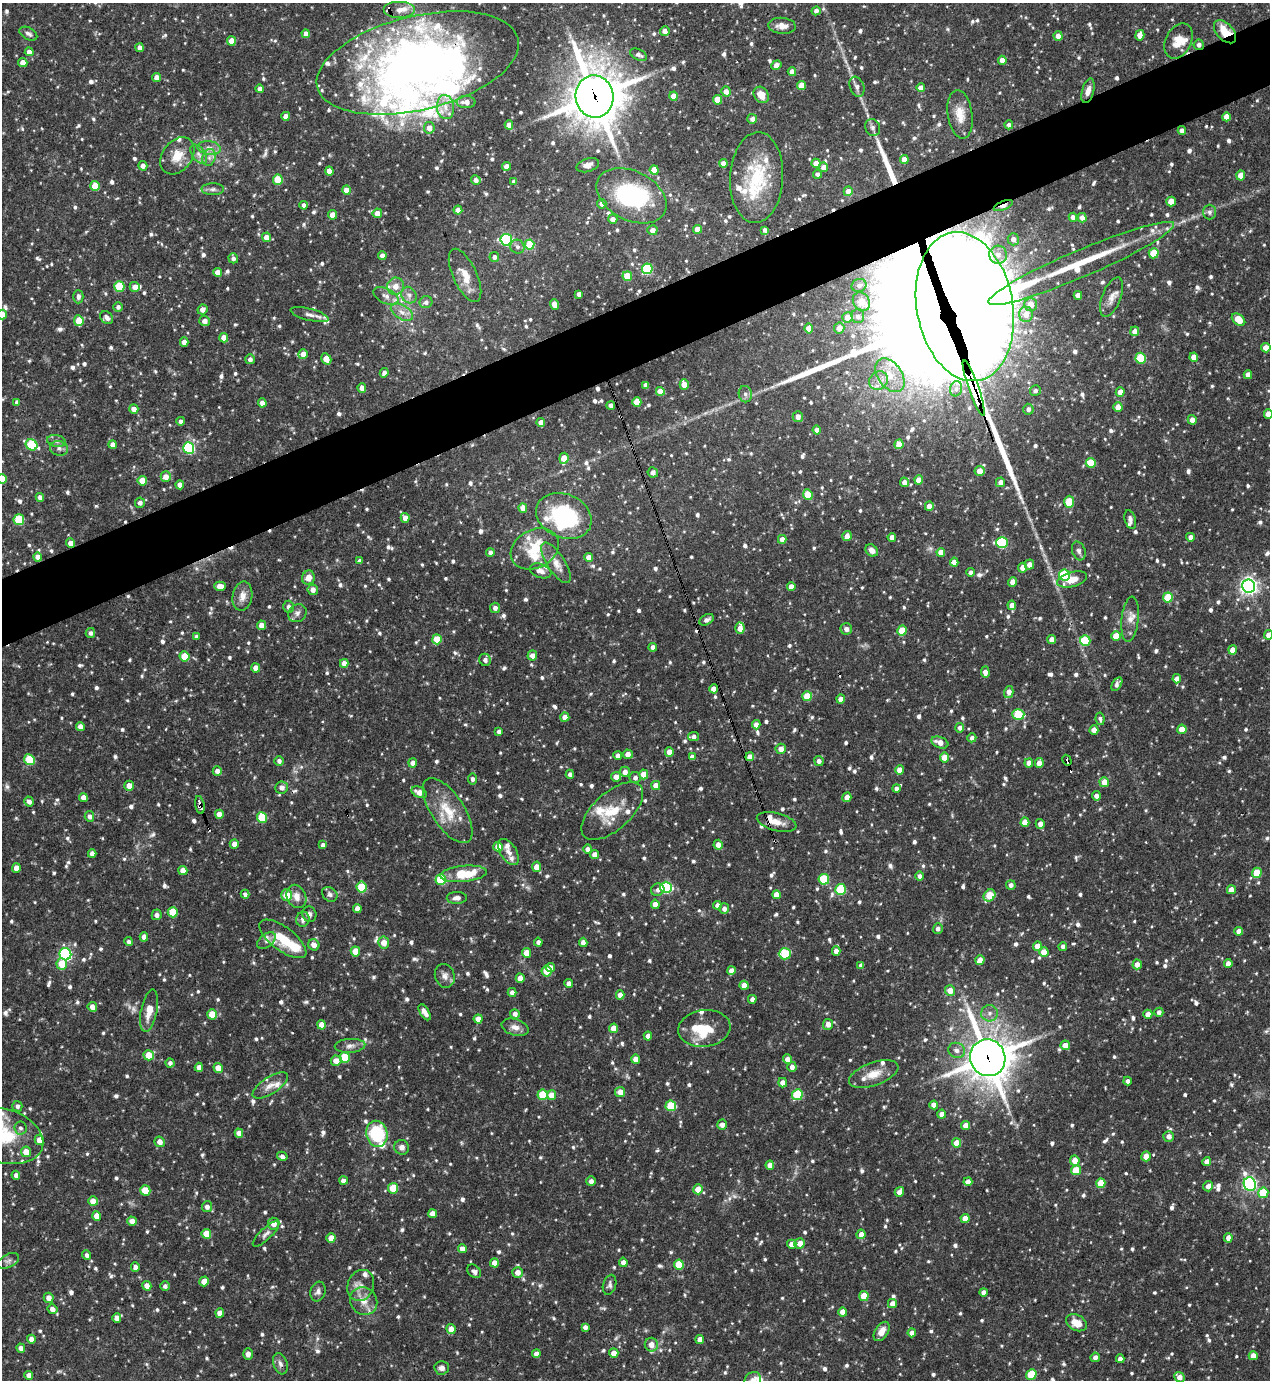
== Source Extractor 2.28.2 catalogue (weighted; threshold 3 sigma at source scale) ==
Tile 10 of 4 x 4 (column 2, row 3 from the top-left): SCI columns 1418-2685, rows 1380-2757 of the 5498 x 5513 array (HDU 1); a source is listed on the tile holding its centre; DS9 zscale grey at full resolution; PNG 1272 x 1382 px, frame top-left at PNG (2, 3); each listed source drawn as its Kron ellipse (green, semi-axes under 4 px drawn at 4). Shown black and unused: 5% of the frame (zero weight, under 3 of 4 exposures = <1% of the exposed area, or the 3 px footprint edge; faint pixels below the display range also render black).
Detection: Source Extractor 2.28.2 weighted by HDU 2 'WHT'; one run over the whole footprint, this tile lists its part. Background 0.0691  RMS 0.0035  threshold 0.0159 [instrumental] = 3 sigma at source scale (4.5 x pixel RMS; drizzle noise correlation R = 1.50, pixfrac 1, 0.05/0.05 arcsec/px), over >= 5 px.
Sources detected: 1161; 4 too faint to see at this stretch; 3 inside a brighter object's white glare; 8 cosmic-ray / hot-pixel residue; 1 long thin detection or spike segment (spike, bleed or trail) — neither listed nor drawn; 55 inside a brighter listed object's ellipse — not listed separately; of the other 1090, all 500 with FLUX_AUTO >= 1.12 (the completeness limit of this list) listed and drawn (590 fainter detections not listed), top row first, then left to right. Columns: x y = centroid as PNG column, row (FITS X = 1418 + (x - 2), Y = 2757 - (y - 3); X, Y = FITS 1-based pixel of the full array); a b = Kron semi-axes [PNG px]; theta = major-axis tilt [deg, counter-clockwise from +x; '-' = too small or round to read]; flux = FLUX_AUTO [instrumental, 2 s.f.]
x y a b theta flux
399 10 16 8 0 3.3
816 11 4 4 - 1.4
782 26 13 8 -4 3.1
665 31 5 4 - 2.6
1225 32 14 8 -47 7.8
28 34 10 6 -28 1.3
306 34 4 4 - 2.2
1140 35 5 4 - 3.5
1058 36 5 4 - 2.4
231 41 5 4 - 3.5
1178 41 19 13 64 5.3
1199 45 5 5 - 1.5
140 48 4 4 - 1.8
29 52 4 4 - 2
639 55 9 5 -26 1.4
1002 60 4 4 - 3.2
23 62 4 4 - 2.9
418 63 103 47 14 240
776 65 5 4 - 2.7
792 72 4 4 - 3.1
156 77 4 4 - 2.2
802 85 5 4 - 5.9
857 87 10 7 -70 1.5
921 88 4 4 - 2.8
260 89 4 4 - 1.7
726 91 5 4 - 2.7
1088 91 12 6 74 2.3
761 95 9 7 -53 4.2
594 96 21 19 -78 1400
673 96 4 4 - 5.1
717 100 5 4 - 6.6
466 102 9 6 0 2.8
445 107 12 8 -84 3.4
960 114 24 12 -82 5.5
286 116 4 4 - 2.7
1226 117 4 4 - 3.7
752 119 5 5 - 1.7
509 125 4 4 - 2.8
1009 125 4 4 - 1.4
429 128 6 5 - 3
873 128 9 7 -68 1.3
1182 130 4 4 - 1.5
209 148 12 7 -8 2.1
199 154 11 6 -53 1.6
177 156 20 14 53 6.3
209 157 8 6 70 1.7
904 160 4 4 - 2.9
723 163 4 4 - 2.6
816 163 4 4 - 2.8
588 165 11 6 17 2.1
143 166 5 4 - 1.9
506 166 4 4 - 2.6
824 167 5 4 - 3.2
654 170 5 4 - 5.6
329 171 4 4 - 2.9
817 174 4 4 - 1.4
1241 175 5 4 - 5.3
757 178 45 26 87 22
278 180 5 5 - 12
476 180 5 4 - 1.8
514 181 4 3 - 1.2
95 186 5 4 - 7.6
213 189 11 6 0 1.3
347 190 5 4 - 3.8
848 191 5 4 - 2.9
631 196 37 24 -27 39
1171 201 5 4 - 5.1
602 204 5 5 - 1.6
304 205 4 4 - 1.6
1003 206 10 4 22 2.4
458 210 4 4 - 2.8
1209 212 7 6 - 1.1
377 213 5 4 - 2.6
333 215 4 4 - 4.2
1073 217 4 4 - 1.7
1082 218 5 4 - 2.3
613 219 5 4 - 2.7
698 229 4 4 - 4.4
652 230 5 5 - 2.6
765 230 4 4 - 1.3
266 237 4 4 - 2.9
1013 239 6 5 - 1.9
506 240 6 5 - 40
530 244 5 5 - 11
517 247 7 6 - 1.3
1154 253 5 5 - 9.6
382 255 4 4 - 2.1
998 255 9 9 - 2.8
494 257 5 5 - 1.4
233 258 5 5 - 1.3
1081 263 101 13 23 27
647 269 5 5 - 22
218 272 4 4 - 2.9
465 275 29 12 -65 5.8
627 276 5 4 - 9.3
859 285 7 6 - 1.3
119 286 5 5 - 16
396 286 9 8 - 3.3
135 287 5 5 - 2.4
579 294 4 4 - 1.7
409 295 8 7 - 1.7
1078 295 4 4 - 2
386 296 13 7 -26 2.4
78 297 6 5 - 1.3
1112 297 21 9 68 3
426 302 6 6 - 1.3
861 302 10 8 -52 4.2
554 304 5 4 - 3.7
1031 304 6 6 - 3.7
118 307 5 5 - 1.2
965 307 75 48 -80 3600
202 309 5 4 - 2.1
402 312 12 7 -31 2.6
1026 314 8 7 - 3.8
2 315 5 4 - 3.1
310 315 19 6 -14 2.4
858 316 7 6 - 1.3
847 317 5 5 - 3.4
107 318 7 5 -45 1.5
1238 320 7 5 -40 5.8
79 321 5 4 - 7.1
205 321 5 5 - 2.1
809 328 5 4 - 3.5
839 328 5 5 - 2.6
1135 331 5 4 - 2.6
224 338 5 4 - 3.3
184 342 4 4 - 2.8
1266 348 5 4 - 2.8
303 354 5 4 - 3.1
1194 357 4 4 - 2.6
1141 358 5 5 - 15
250 359 5 5 - 1.4
326 359 6 4 -59 5
384 373 5 4 - 1.4
890 375 19 12 -54 7.5
1248 375 4 4 - 2.6
879 381 10 9 - 2.8
684 384 5 4 - 4.6
646 385 4 4 - 2
362 388 5 4 - 2.6
974 388 29 5 -70 1200
956 389 7 6 - 1.4
660 391 4 4 - 4.3
1035 391 5 5 - 1.1
1120 392 4 4 - 3.3
745 394 8 6 -79 1.4
17 402 4 4 - 1.1
637 402 5 4 - 6.9
262 403 4 4 - 2.8
611 405 4 4 - 1.7
1118 407 5 4 - 3.8
134 409 4 4 - 2.4
1028 409 5 5 - 1.5
1268 414 5 4 - 2.9
798 417 5 5 - 1.9
1192 420 5 4 - 2.3
181 421 4 4 - 1.4
541 423 4 4 - 2.7
817 430 4 4 - 2.3
56 441 9 6 -11 1.2
899 444 5 4 - 6.1
32 445 6 5 - 19
113 445 4 4 - 2.7
59 448 9 7 -10 1.3
189 448 6 5 - 44
564 458 5 4 - 6.3
1091 463 5 5 - 8.8
980 471 5 5 - 3.9
653 472 5 5 - 1.5
166 477 5 5 - 3.3
2 479 5 4 - 5.1
919 480 4 4 - 3.3
142 481 5 4 - 6.5
904 482 5 4 - 2.1
1000 482 5 4 - 2.2
180 485 4 4 - 2.5
808 495 5 5 - 7.9
40 497 4 4 - 1.9
1069 502 6 5 - 10
140 503 5 5 - 1.5
929 506 4 4 - 2.8
523 508 5 4 - 3
564 516 29 22 -23 32
405 518 5 4 - 2.6
19 520 5 5 - 16
1130 520 10 5 -73 1.1
847 536 5 4 - 2.7
892 537 4 4 - 2.2
1190 537 4 4 - 1.5
782 539 4 4 - 2.4
1002 542 6 5 - 27
71 543 5 4 - 2.6
535 549 25 19 28 11
872 550 7 5 -37 2
1079 551 9 6 -70 1.2
490 552 4 4 - 1.2
941 552 4 4 - 3.3
38 557 4 4 - 3
589 557 4 4 - 3.1
360 561 4 4 - 1.2
954 562 4 4 - 2.9
556 563 23 9 -57 3.6
1029 565 5 5 - 2.4
1022 568 5 4 - 2.8
540 571 11 7 -20 2
970 572 4 4 - 1.3
1065 575 5 5 - 19
308 578 7 6 - 3.2
1072 579 15 7 15 5
1013 582 5 4 - 3.3
220 586 6 4 2 3
1248 586 6 6 - 150
791 587 4 4 - 2.7
313 590 5 5 - 2.3
242 596 15 9 79 3.1
1168 597 5 5 - 14
1012 605 4 4 - 2.5
288 607 6 5 - 1.5
495 608 5 5 - 1.5
297 613 10 8 39 1.6
1130 619 22 8 84 3.3
707 620 8 5 27 1.4
261 625 4 4 - 2.8
740 628 6 4 87 2.8
846 629 6 5 - 2
902 631 5 4 - 8.4
90 633 5 4 - 1.2
1268 635 5 4 - 2.3
1116 636 5 4 - 5.4
196 637 4 3 - 1.2
437 639 5 5 - 8.3
1052 639 4 4 - 2.2
1085 641 5 5 - 14
653 647 4 4 - 2.1
1233 650 4 4 - 3.7
532 655 5 4 - 1.9
185 656 5 5 - 8
485 660 6 5 - 1.3
344 663 4 4 - 2.6
256 668 5 4 - 2.8
985 672 5 4 - 2.7
1177 679 4 4 - 2.5
1117 684 7 4 58 1.4
714 689 4 4 - 3.1
1009 692 6 4 76 2.7
807 696 5 5 - 11
841 699 4 4 - 2.8
1018 714 6 5 - 12
565 717 4 4 - 2.7
1100 719 6 4 -81 1.1
756 725 4 4 - 2.7
80 727 4 4 - 2.4
960 728 5 4 - 1.5
1182 729 5 4 - 5
1094 730 4 4 - 3.2
499 732 4 4 - 1.5
693 736 5 4 - 1.4
972 738 5 4 - 1.2
940 742 9 5 -21 3.3
781 749 5 5 - 2.8
669 752 4 4 - 3.9
628 754 5 4 - 2.7
618 756 4 4 - 2
692 757 4 4 - 1.9
750 757 4 4 - 3.1
944 757 5 4 - 3.5
29 760 6 5 - 12
1067 760 5 3 - 8.2
279 761 5 4 - 1.2
819 761 5 4 - 1.5
413 763 5 4 - 2.4
1029 763 5 4 - 2.2
1039 763 5 4 - 3.2
900 770 5 4 - 4.2
217 771 5 4 - 2.1
625 772 5 5 - 2.4
570 774 4 4 - 1.3
644 774 5 4 - 5.8
616 777 5 5 - 2.7
635 778 5 5 - 1.4
473 779 5 4 - 1.1
1104 782 5 5 - 4.3
656 785 4 4 - 3.7
129 786 5 5 - 3.5
281 787 6 6 - 1.7
896 789 4 4 - 1.5
419 792 8 5 -24 3.1
1096 796 5 4 - 1.7
83 797 4 4 - 2.1
847 797 5 4 - 2.9
29 801 5 4 - 1.5
200 805 9 4 -80 2
448 811 37 16 -57 11
612 811 38 18 42 12
219 814 4 4 - 3
89 816 5 5 - 1.4
262 817 5 5 - 13
777 822 20 8 -14 3.9
1025 822 4 4 - 5.1
1040 824 5 4 - 2.2
234 844 5 4 - 2.5
323 845 4 4 - 1.4
718 845 5 4 - 2.4
498 847 5 4 - 5.1
588 849 4 4 - 1.9
509 852 14 8 -58 2.4
92 854 4 4 - 2
595 855 4 4 - 2.8
536 867 5 4 - 3
16 868 5 4 - 3.6
183 870 4 4 - 3.3
1257 873 5 4 - 8.8
463 874 23 8 5 13
919 876 4 4 - 1.4
824 879 5 5 - 17
441 880 5 5 - 17
1011 885 5 5 - 1.4
362 887 5 5 - 13
666 887 6 5 - 35
840 889 5 5 - 19
658 890 7 6 - 1.4
1231 890 4 4 - 2.5
245 894 4 4 - 1.2
330 894 8 6 -41 1.3
287 895 6 5 - 6.1
776 895 4 4 - 3.2
989 895 6 5 - 11
296 896 12 9 -66 3.4
457 898 10 6 1 1.5
655 904 5 4 - 2.6
717 905 4 4 - 1.6
357 908 4 4 - 2.3
724 909 5 5 - 1.7
173 912 5 5 - 11
309 914 8 7 - 1.3
157 915 5 5 - 1.5
303 919 7 6 - 1.7
938 929 5 5 - 1.3
1239 931 4 4 - 2.6
144 937 4 4 - 2.4
283 939 28 11 -37 11
266 941 10 6 38 1.5
129 942 4 4 - 1.1
538 942 4 4 - 1.4
583 942 4 4 - 1.9
384 943 6 5 - 3.9
314 945 6 5 - 2.7
1037 946 4 4 - 4.2
1063 946 4 4 - 1.3
355 951 5 4 - 5.4
836 951 4 4 - 2.8
1044 952 5 4 - 4.3
526 953 5 4 - 4.2
65 954 6 6 - 57
785 954 6 5 - 16
980 960 5 4 - 3
62 964 6 5 - 6.3
1137 964 5 4 - 2.6
1228 964 4 4 - 2.7
861 965 4 4 - 1.4
550 967 4 3 - 2.4
547 971 5 5 - 9
731 971 4 4 - 2.4
445 976 12 10 -74 2.2
520 978 4 4 - 3.2
569 984 4 4 - 1.8
744 985 4 4 - 3.3
950 991 5 5 - 3.9
512 992 4 4 - 1.9
620 995 4 4 - 2.7
752 999 4 4 - 1.6
92 1007 5 4 - 2.3
149 1011 21 8 79 4.9
425 1012 9 4 -59 1.8
1159 1012 4 4 - 1.4
990 1013 8 8 - 1.8
212 1014 5 4 - 5.7
515 1014 5 4 - 1.7
1148 1014 4 4 - 2.7
478 1019 4 4 - 3.4
828 1024 5 5 - 2.6
322 1025 5 4 - 3.8
515 1027 14 8 -16 2.5
614 1028 4 4 - 4.2
704 1028 26 18 7 11
648 1036 4 4 - 2.3
1065 1045 4 4 - 3.6
350 1046 15 7 3 2
957 1050 8 7 - 1.9
149 1055 5 5 - 7
345 1058 5 5 - 13
988 1058 18 17 - 930
636 1059 4 4 - 2.7
787 1059 4 4 - 2.4
336 1061 5 5 - 3.2
170 1063 4 4 - 1.3
199 1067 4 4 - 2.1
792 1067 5 4 - 1.8
218 1068 5 4 - 4.3
874 1074 26 11 20 6
1128 1081 4 3 - 1.2
783 1083 5 4 - 2.3
270 1085 20 8 33 3.3
620 1092 5 5 - 3.6
543 1095 5 5 - 12
552 1095 5 4 - 4.3
797 1095 5 5 - 18
934 1105 4 4 - 2.6
17 1106 5 5 - 1.1
671 1106 5 5 - 13
942 1114 4 4 - 2.3
722 1125 5 5 - 2
966 1125 4 4 - 3
20 1128 6 6 - 1.1
239 1133 4 4 - 2.8
377 1134 13 10 -78 23
3 1136 41 27 -18 25
1169 1136 5 5 - 2.1
39 1140 5 4 - 2.7
160 1142 5 5 - 2.5
956 1143 4 4 - 5.1
402 1147 7 7 - 1.6
26 1152 5 5 - 4.8
282 1156 5 4 - 1.4
1146 1156 5 4 - 4.8
1075 1161 5 5 - 3.7
1207 1162 4 4 - 2.3
770 1165 4 4 - 2.5
1076 1170 5 5 - 8.3
16 1175 4 4 - 1.6
343 1181 4 4 - 2.1
591 1181 5 4 - 1.7
968 1182 4 4 - 2.5
1101 1183 5 4 - 8.3
1250 1184 7 6 - 85
1208 1186 5 4 - 2.1
393 1188 5 5 - 11
698 1189 5 5 - 4.6
145 1190 5 5 - 8.7
899 1192 5 4 - 2.3
1263 1193 5 5 - 11
93 1201 5 4 - 3.6
207 1207 5 5 - 1.7
432 1214 4 4 - 2.9
97 1216 5 4 - 3.3
965 1218 4 4 - 3.9
132 1221 5 4 - 2.9
274 1224 6 6 - 2.9
206 1234 5 4 - 7.9
266 1234 17 6 44 1.5
861 1234 5 4 - 2.6
331 1238 4 4 - 4.4
1228 1238 5 4 - 2.2
800 1243 5 5 - 3
792 1244 4 4 - 2.5
462 1249 4 4 - 2.4
86 1255 5 4 - 1.1
8 1261 12 6 25 1.4
623 1262 4 4 - 1.8
494 1263 4 4 - 3.2
679 1265 5 5 - 11
135 1267 5 4 - 1.9
474 1271 8 6 -41 1.2
518 1272 5 5 - 2.6
204 1281 5 4 - 3.1
361 1285 16 13 66 3.7
610 1285 10 6 75 1.1
147 1286 5 4 - 2.6
165 1286 4 4 - 1.1
318 1291 10 7 72 1.4
984 1292 4 4 - 1.9
864 1296 5 4 - 8.4
49 1298 5 5 - 2.7
364 1301 14 13 - 4.2
892 1304 4 4 - 2.6
52 1309 5 4 - 2.2
843 1312 4 4 - 3.1
220 1313 4 4 - 3
117 1318 5 4 - 2.5
1077 1323 11 8 -27 5
585 1327 4 4 - 1.6
451 1329 5 4 - 3.2
882 1331 11 6 57 3.2
912 1333 4 4 - 2.6
31 1339 4 4 - 2.2
700 1339 4 4 - 2.5
651 1345 7 6 - 3.4
21 1348 4 4 - 1.7
614 1353 5 4 - 2.8
248 1354 6 5 - 1.8
536 1354 4 4 - 2.3
1253 1356 4 4 - 2.8
1095 1357 5 4 - 1.6
1120 1359 4 4 - 1.8
280 1364 11 7 -71 1.5
442 1368 7 7 - 1.7
1031 1374 6 5 - 13
29 1375 4 4 - 2
1180 1377 6 4 -40 2.9
753 1380 9 7 42 1.7
Overlapping masked pixels (flux is a lower limit): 13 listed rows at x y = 1225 32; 1199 45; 418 63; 594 96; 1003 206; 1081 263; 965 307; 974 388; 71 543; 38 557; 1067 760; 200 805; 988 1058
Isophote crosses this tile's border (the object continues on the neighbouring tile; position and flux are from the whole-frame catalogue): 7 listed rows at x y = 418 63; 2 315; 1268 414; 2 479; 1268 635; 3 1136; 753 1380